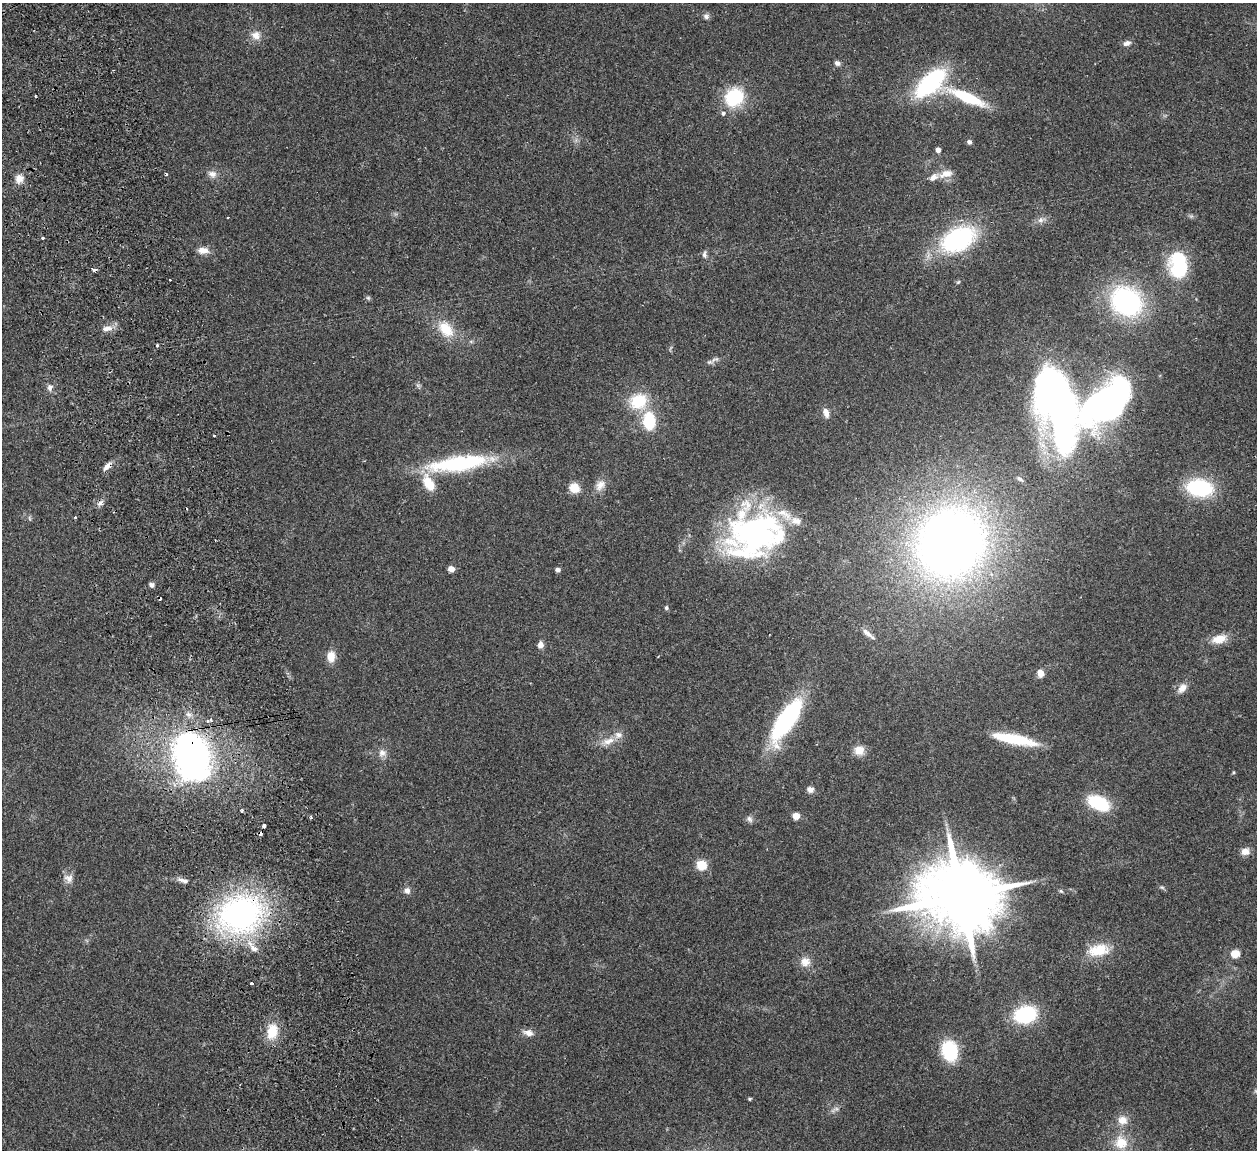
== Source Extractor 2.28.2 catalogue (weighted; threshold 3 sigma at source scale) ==
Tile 11 of 4 x 4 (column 3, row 3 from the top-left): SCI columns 2565-3819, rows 1311-2458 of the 5132 x 5030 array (HDU 1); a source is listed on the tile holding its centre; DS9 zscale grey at full resolution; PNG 1259 x 1152 px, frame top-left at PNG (2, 3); no overlay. Shown black and unused: <1% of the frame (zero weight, under 2 of 3 exposures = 3% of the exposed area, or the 3 px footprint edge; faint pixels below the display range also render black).
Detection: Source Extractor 2.28.2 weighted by HDU 2 'WHT'; one run over the whole footprint, this tile lists its part. Background 0.176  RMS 0.011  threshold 0.0488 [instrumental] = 3 sigma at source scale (4.5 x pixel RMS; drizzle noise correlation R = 1.50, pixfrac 1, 0.05/0.05 arcsec/px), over >= 5 px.
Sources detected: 104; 1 too faint to see at this stretch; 2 inside a brighter object's white glare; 5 cosmic-ray / hot-pixel residue — not listed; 8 inside a brighter listed object's ellipse — not listed separately; the other 88 listed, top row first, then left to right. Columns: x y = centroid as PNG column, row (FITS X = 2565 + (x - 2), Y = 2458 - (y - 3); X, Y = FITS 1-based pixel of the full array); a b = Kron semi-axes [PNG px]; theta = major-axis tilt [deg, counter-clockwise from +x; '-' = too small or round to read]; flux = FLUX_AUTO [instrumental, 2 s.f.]
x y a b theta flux
706 16 8 7 - 3.5
256 35 13 12 - 9.4
1127 43 11 7 22 4.4
837 63 7 6 - 3.7
931 83 21 10 42 200
734 97 22 19 44 55
967 97 38 10 -24 58
969 142 5 4 - 3.5
938 150 4 4 - 6.1
166 174 4 3 - 1.4
212 174 12 9 -16 6.6
946 174 16 9 17 11
19 178 11 10 - 8.4
228 217 3 2 - 1.1
1041 220 9 6 40 4.3
43 238 3 3 - 4.1
958 239 32 20 26 140
203 250 14 8 -3 8.4
704 254 10 6 -89 3.4
1178 265 32 22 -84 61
958 282 6 3 44 1.2
368 298 6 5 - 1.8
1126 301 27 23 -36 180
107 328 15 7 11 7.6
446 329 24 15 -49 26
157 346 3 3 - 3.7
715 359 14 5 23 4
50 387 8 6 79 3.8
638 401 22 19 20 38
1106 403 120 46 26 590
826 413 12 6 -73 6.7
649 421 14 9 -86 55
214 435 2 2 - 1.2
458 464 65 15 8 120
107 466 13 6 43 6.1
1020 479 9 4 -37 2.3
429 483 21 11 -61 26
600 485 16 11 54 9.6
574 488 11 10 - 13
1199 488 22 14 -8 94
100 503 11 5 42 3.8
75 517 3 3 - 1.7
755 533 64 51 30 270
951 543 68 62 56 860
451 569 5 4 - 13
558 570 4 4 - 4.3
151 585 6 5 - 2.9
666 608 6 5 - 1.9
867 633 17 6 -42 6.8
1219 639 21 11 15 15
540 645 7 6 - 5.8
331 657 12 9 87 13
1040 673 9 7 -75 7.6
1182 688 14 9 50 7.7
210 720 5 4 - 7.1
786 720 42 14 57 160
1014 739 45 9 -12 51
608 741 18 9 19 11
859 750 12 11 - 12
382 753 11 10 - 6.4
192 756 44 31 -74 400
810 790 8 7 - 5.4
1098 803 20 12 -25 58
241 811 3 3 - 3.8
796 816 5 4 - 21
311 818 3 3 - 1.8
749 819 9 7 -60 3.6
1245 851 10 8 4 7.7
701 865 10 9 - 18
69 878 13 11 -33 7.2
184 881 16 6 -16 5.4
1162 887 8 4 -19 1.8
407 890 9 8 - 4.8
1061 891 6 4 -45 1.5
960 896 24 17 3 14000
240 914 45 37 21 290
1098 950 29 15 10 28
1235 954 5 5 - 37
805 962 13 12 - 10
251 983 3 3 - 3.1
1025 1015 18 13 14 87
272 1031 20 13 76 24
528 1033 14 8 -14 6.9
949 1051 16 12 -75 75
750 1099 4 3 - 1.2
836 1109 7 4 18 2.4
1122 1120 13 12 - 11
1121 1143 18 17 - 21
Overlapping masked pixels (flux is a lower limit): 3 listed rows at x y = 107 466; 192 756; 240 914